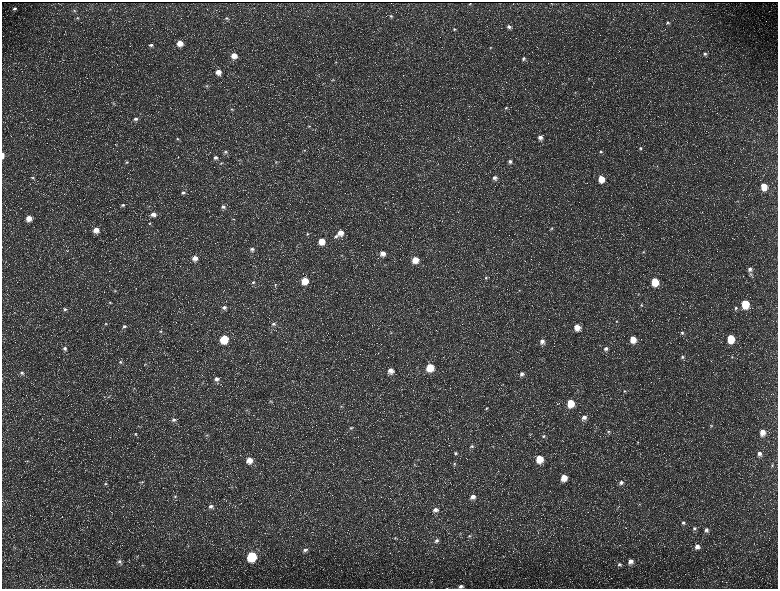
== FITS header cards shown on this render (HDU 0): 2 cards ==
NAXIS1  =                 1552 / length of data axis 1
NAXIS2  =                 1173 / length of data axis 2

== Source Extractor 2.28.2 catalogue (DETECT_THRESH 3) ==
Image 1552 x 1173 px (HDU 0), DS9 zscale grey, zoomed out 1/2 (1 PNG px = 2 x 2 image px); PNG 780 x 591 px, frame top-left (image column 1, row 1173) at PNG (2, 2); no overlay
Background 221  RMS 10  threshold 30.1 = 3 sigma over >= 5 px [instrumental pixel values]
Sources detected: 200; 29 cannot appear on this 1/2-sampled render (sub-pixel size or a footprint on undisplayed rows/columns) and are not listed; the other 171 listed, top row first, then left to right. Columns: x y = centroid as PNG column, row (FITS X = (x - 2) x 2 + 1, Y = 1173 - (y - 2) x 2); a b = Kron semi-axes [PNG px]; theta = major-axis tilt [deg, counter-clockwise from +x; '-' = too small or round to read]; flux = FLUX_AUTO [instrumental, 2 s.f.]
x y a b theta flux
470 4 2 1 - 1200
15 8 5 4 - 4800
110 9 3 2 - 1000
74 11 4 3 - 2200
585 14 3 2 - 980
391 16 5 4 - 3000
77 18 4 4 - 2200
226 18 5 4 - 3400
668 22 4 4 - 3500
509 26 5 4 - 5800
454 29 5 4 - 2900
180 43 6 5 - 24000
151 45 6 4 16 4600
490 48 3 3 - 1700
407 49 3 2 - 890
705 54 5 5 - 5000
234 55 6 5 - 22000
523 59 5 5 - 4700
336 62 4 3 - 1800
218 72 6 5 - 15000
588 79 3 3 - 1400
333 80 4 3 - 1700
562 84 3 3 - 1600
206 86 5 4 - 2900
575 92 4 3 - 1700
114 103 5 4 - 2600
506 108 5 4 - 3400
232 109 5 4 - 2600
135 119 6 5 - 6200
309 126 5 3 - 2300
540 137 6 5 - 11000
178 139 5 4 - 3000
459 139 3 2 - 870
640 148 5 4 - 4000
304 150 4 3 - 1800
600 151 5 4 - 3700
225 152 6 5 - 4600
3 155 6 2 -89 8700
215 157 6 4 15 5700
298 160 3 2 - 1000
510 161 4 4 - 5400
126 162 5 3 - 2600
276 162 4 3 - 2000
221 163 5 4 - 2500
657 166 4 3 - 1300
33 178 5 4 - 3000
495 178 6 5 - 8800
601 179 5 5 - 32000
764 186 6 5 - 37000
183 193 5 4 - 4800
386 202 3 2 - 920
123 205 5 4 - 3900
223 207 5 4 - 5800
153 214 6 5 - 13000
29 218 5 5 - 20000
233 219 5 2 - 1100
150 223 4 3 - 2200
552 228 4 4 - 2500
96 230 6 5 - 19000
340 233 6 6 - 20000
307 234 4 4 - 2200
336 236 6 4 14 4100
321 241 5 5 - 30000
252 249 5 4 - 5500
67 251 4 2 - 1300
643 252 4 3 - 1700
383 253 5 5 - 15000
341 255 3 2 - 900
195 258 6 5 - 15000
415 260 5 5 - 28000
254 266 4 2 - 880
750 269 4 4 - 7100
751 273 5 4 - 3100
486 277 5 4 - 3200
305 281 5 5 - 40000
253 282 5 4 - 3500
655 282 6 5 - 64000
275 285 4 3 - 2000
519 290 4 3 - 1800
115 291 4 3 - 2400
638 294 4 3 - 1700
110 302 5 3 - 2300
745 304 6 5 - 88000
642 305 4 3 - 1800
224 307 5 4 - 6600
736 308 4 4 - 3400
65 309 6 4 0 4800
617 321 4 3 - 1900
105 324 4 4 - 2500
273 324 5 5 - 4300
124 326 5 4 - 4800
577 327 6 5 - 23000
160 331 4 4 - 2800
682 333 5 4 - 3200
731 338 6 5 - 73000
224 339 5 5 - 89000
633 339 5 5 - 31000
542 341 6 5 - 11000
65 348 5 5 - 5900
606 349 5 5 - 6900
682 357 4 4 - 3900
732 357 4 3 - 1900
120 362 5 4 - 3900
145 364 5 3 - 2000
430 367 5 5 - 61000
390 370 5 5 - 14000
22 373 4 4 - 3700
522 374 6 5 - 7700
217 379 5 5 - 8000
203 383 4 3 - 1600
134 388 4 3 - 1700
624 391 4 4 - 2300
109 396 3 3 - 1300
270 401 4 3 - 1500
570 403 6 5 - 51000
341 406 4 3 - 2200
486 408 4 3 - 2500
247 410 3 2 - 990
584 417 6 5 - 10000
174 420 6 5 - 6600
711 426 5 4 - 2300
351 428 4 4 - 2200
594 431 3 2 - 860
608 432 5 4 - 3100
763 432 6 5 - 22000
135 434 5 4 - 2600
207 435 5 4 - 2400
543 436 5 5 - 4300
31 438 3 2 - 1100
637 442 4 3 - 1400
472 446 6 5 - 4800
493 446 4 3 - 1500
455 453 5 4 - 4000
759 453 5 5 - 8300
539 459 6 5 - 51000
249 460 5 5 - 22000
27 461 4 3 - 1700
415 464 4 3 - 1700
454 464 4 4 - 2400
772 465 4 3 - 2000
564 477 5 5 - 31000
142 482 4 4 - 2300
621 483 5 5 - 6100
105 484 5 4 - 2800
232 487 3 3 - 1400
175 496 5 4 - 3500
473 497 5 5 - 12000
211 506 6 5 - 8100
618 507 4 2 - 1100
435 510 5 5 - 8400
683 523 5 4 - 4300
694 529 5 5 - 4500
706 530 5 5 - 6900
460 534 3 3 - 1500
469 536 5 4 - 3200
395 538 5 3 - 2000
437 540 6 5 - 5300
188 546 5 3 - 1800
697 547 6 5 - 11000
14 548 4 2 - 1500
305 550 7 5 19 7300
137 556 4 3 - 1500
252 556 6 5 - 160000
503 556 3 2 - 1200
119 561 6 5 - 5500
630 561 6 6 - 14000
619 564 6 6 - 5600
142 565 5 2 - 1100
431 582 4 2 - 1600
461 586 5 4 - 6300
446 588 3 2 - 650
At the frame edge (FLAGS 8, measured only in part): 3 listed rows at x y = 3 155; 461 586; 446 588
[29 sub-pixel or undisplayed-footprint detections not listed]